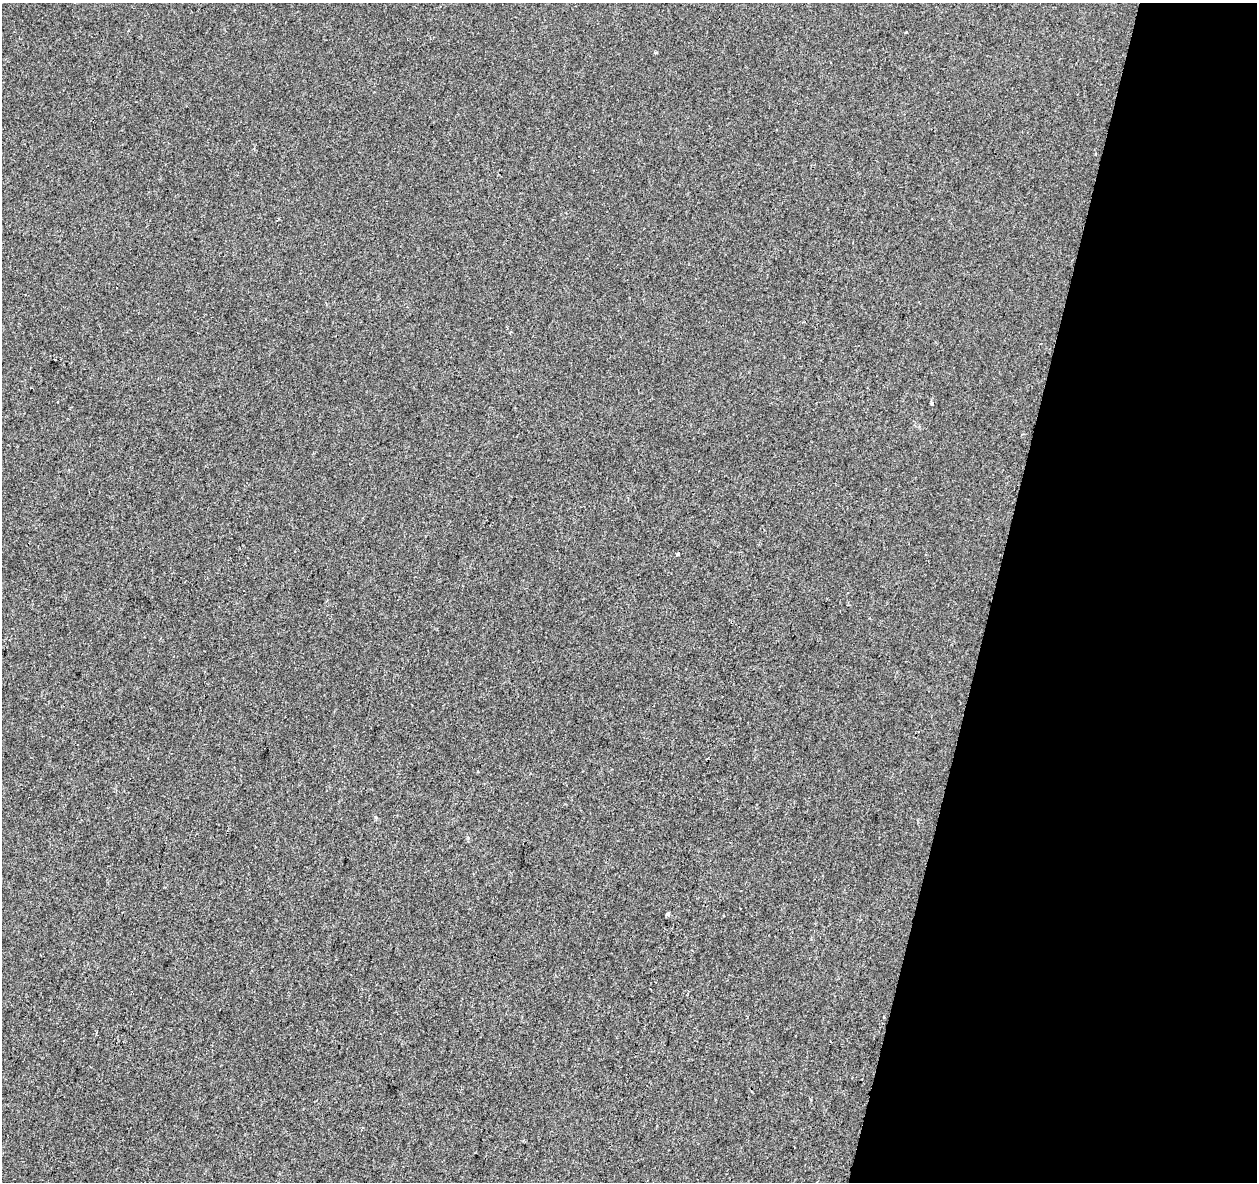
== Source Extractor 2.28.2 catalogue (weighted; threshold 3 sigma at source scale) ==
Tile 8 of 4 x 4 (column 4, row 2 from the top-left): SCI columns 3774-5028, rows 2641-3820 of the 5028 x 5221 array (HDU 1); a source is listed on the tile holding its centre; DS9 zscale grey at full resolution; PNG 1259 x 1184 px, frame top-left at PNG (2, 3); no overlay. Shown black and unused: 21% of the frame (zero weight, under 2 of 3 exposures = <1% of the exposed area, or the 3 px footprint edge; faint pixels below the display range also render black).
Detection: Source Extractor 2.28.2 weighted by HDU 2 'WHT'; one run over the whole footprint, this tile lists its part. Background -0.00104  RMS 0.0042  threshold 0.0188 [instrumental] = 3 sigma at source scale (4.5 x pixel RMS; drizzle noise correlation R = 1.50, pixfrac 1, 0.0396/0.0396 arcsec/px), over >= 5 px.
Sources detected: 3; all 3 listed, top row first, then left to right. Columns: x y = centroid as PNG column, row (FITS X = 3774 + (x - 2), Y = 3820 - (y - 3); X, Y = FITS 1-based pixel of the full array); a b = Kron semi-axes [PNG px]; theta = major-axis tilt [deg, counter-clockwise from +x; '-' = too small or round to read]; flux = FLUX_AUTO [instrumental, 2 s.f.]
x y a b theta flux
932 403 3 3 - 1
678 554 4 3 - 1.5
668 914 4 3 - 4.1